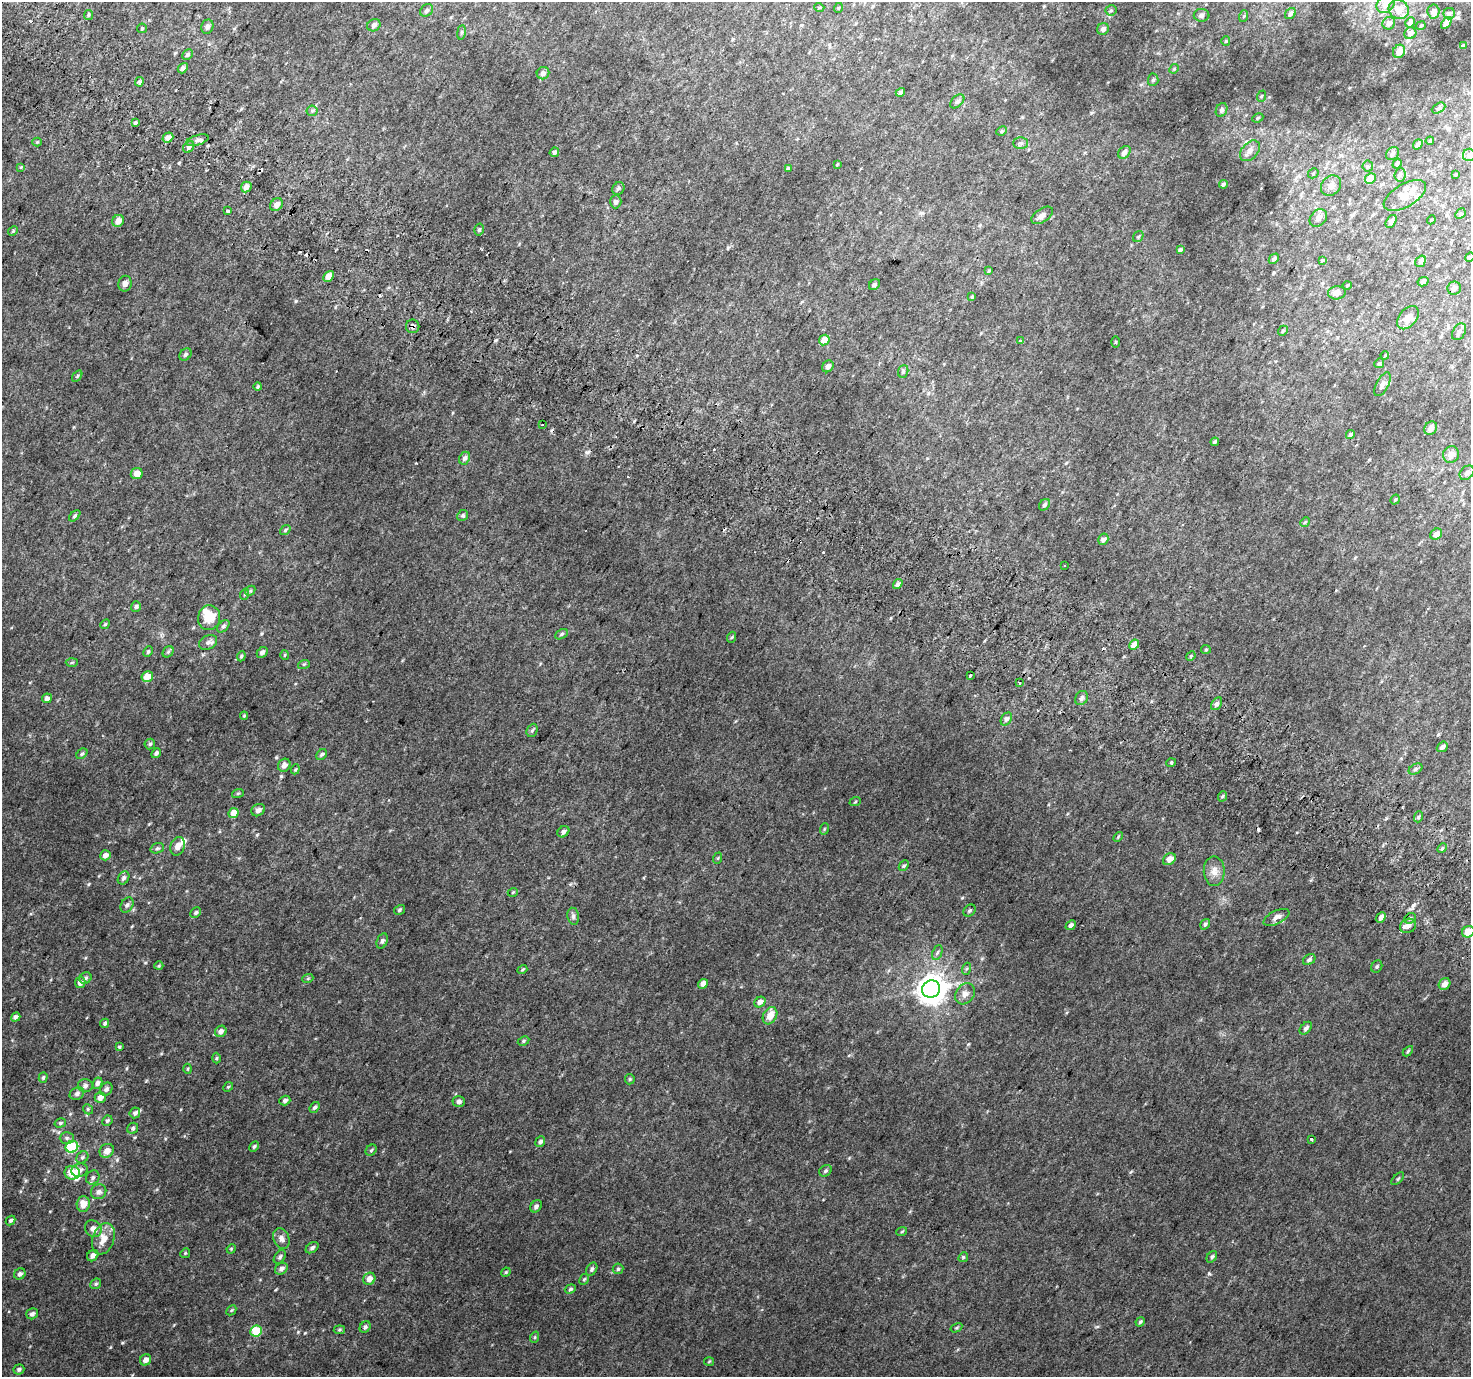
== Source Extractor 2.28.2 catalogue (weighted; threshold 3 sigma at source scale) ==
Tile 11 of 4 x 4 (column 3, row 3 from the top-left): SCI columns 2967-4435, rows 1670-3044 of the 5928 x 6022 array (HDU 1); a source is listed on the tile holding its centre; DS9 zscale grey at full resolution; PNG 1473 x 1379 px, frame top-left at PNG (2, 2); each listed source drawn as its Kron ellipse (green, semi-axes under 4 px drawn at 4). Shown black and unused: <1% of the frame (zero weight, under 2 of 3 exposures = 2% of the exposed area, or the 3 px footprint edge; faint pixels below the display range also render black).
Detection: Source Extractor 2.28.2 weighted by HDU 2 'WHT'; one run over the whole footprint, this tile lists its part. Background 0.0434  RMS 0.012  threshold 0.0548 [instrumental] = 3 sigma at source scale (4.5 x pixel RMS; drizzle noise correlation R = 1.50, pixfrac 1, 0.0396/0.0396 arcsec/px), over >= 5 px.
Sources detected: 306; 15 cosmic-ray / hot-pixel residue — neither listed nor drawn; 9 inside a brighter listed object's ellipse — not listed separately; the other 282 listed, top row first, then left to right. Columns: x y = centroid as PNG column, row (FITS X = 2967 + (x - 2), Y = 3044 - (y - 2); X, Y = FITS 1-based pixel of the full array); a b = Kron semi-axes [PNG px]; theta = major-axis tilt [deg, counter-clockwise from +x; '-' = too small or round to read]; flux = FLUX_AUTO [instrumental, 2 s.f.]
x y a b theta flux
1386 4 9 8 - 9.3
819 7 5 3 - 1
838 8 5 3 - 0.95
1399 9 10 9 - 8.9
427 10 7 5 46 3
1111 10 5 5 - 2
1433 11 7 6 - 5.1
1290 14 6 4 49 3.6
1449 14 6 5 - 2.3
89 15 5 4 - 1.8
1202 15 8 6 1 3.4
1244 16 6 3 71 1.5
1410 22 5 4 - 5.2
1389 23 6 6 - 4.2
1446 23 6 4 53 5.6
374 25 7 6 - 3.5
1421 26 5 3 - 1.2
207 27 7 6 - 3.1
142 28 5 4 - 1.4
1103 29 6 5 - 4.5
461 32 7 4 82 1.8
1410 33 6 5 - 6.1
1226 41 4 4 - 1.3
1464 46 3 3 - 2
1399 51 7 6 - 9.2
187 55 5 5 - 2.2
183 68 5 4 - 3.2
1174 69 5 4 - 1.3
543 73 6 6 - 4.6
1153 80 6 5 - 2
139 82 5 4 - 3.3
900 92 5 4 - 2.8
1262 96 6 3 69 1.3
957 101 8 5 44 2.8
1438 108 7 4 27 2.6
1222 110 7 5 67 3.3
312 111 6 5 - 2.1
1258 118 6 4 24 1.4
135 123 4 4 - 1.9
1002 131 5 4 - 1.8
168 137 6 4 39 7.2
197 140 11 5 16 4.1
1430 141 4 3 - 1.3
37 142 4 4 - 1.2
1020 143 7 5 -1 2.6
1418 144 6 4 52 3.2
189 147 6 5 - 3.4
1250 151 12 8 47 8.2
554 152 5 4 - 2.6
1124 152 7 5 47 6.1
1392 153 7 5 45 3
1469 155 6 6 - 3
837 164 3 2 - 1
1397 164 5 4 - 2.2
1368 166 5 5 - 1.7
21 167 3 3 - 2.3
788 168 4 3 - 2
1313 173 6 4 47 1.7
1456 174 4 4 - 1.3
1400 175 7 6 - 3
1370 179 6 5 - 22
1223 184 4 3 - 2.2
1331 186 11 9 46 7.1
246 187 5 5 - 6.5
618 189 7 6 - 2.6
1405 195 23 11 30 18
616 202 6 5 - 3.3
276 205 7 5 50 6.4
228 211 3 3 - 16
1460 214 6 4 46 1.7
1042 215 12 6 33 5.7
1318 218 10 7 46 4.9
1431 220 4 3 - 1.1
118 221 6 5 - 9.3
1391 221 7 4 58 4.2
479 230 6 4 74 1.7
13 231 5 4 - 1.4
1138 237 6 4 53 1.7
1180 250 4 3 - 2.1
1470 257 5 4 - 1.4
1274 259 6 4 48 2.3
1322 260 4 3 - 1.2
1421 261 6 5 - 3.1
989 271 4 3 - 1.2
328 276 6 4 47 10
1423 282 5 4 - 3.3
125 284 8 6 77 4.8
874 285 6 5 - 2.5
1347 285 4 3 - 1.1
1454 288 7 6 - 4.1
1337 293 9 6 7 5.4
972 297 3 3 - 1.5
1408 318 13 8 51 10
413 326 7 7 - 3.6
1283 331 5 4 - 1.6
1459 332 9 6 58 4.1
824 340 5 5 - 11
1020 341 3 3 - 10
1116 342 5 3 - 1.1
185 354 7 5 45 2.5
1385 355 4 3 - 1.1
1379 363 5 4 - 1.4
828 366 6 5 - 4
903 371 6 5 - 2.2
77 376 6 3 53 1.3
1382 384 13 6 62 4.3
258 387 4 3 - 1.6
542 425 2 2 - 1.1
1431 428 7 6 - 6.5
1350 435 4 3 - 2.4
1215 442 4 4 - 2
1451 455 8 8 - 8.7
465 458 7 5 64 3.8
137 473 6 5 - 8.5
1467 473 8 6 44 4.4
1395 500 5 4 - 1.4
1044 505 6 5 - 2.3
463 515 5 5 - 2.1
75 516 7 4 45 2
1305 522 5 4 - 1.4
285 530 6 4 39 1.9
1436 534 6 5 - 7.3
1103 539 6 5 - 3.5
1064 565 3 2 - 1.1
898 584 5 4 - 3.7
250 591 6 4 45 1.8
245 594 5 3 - 1.3
136 606 5 5 - 2.1
209 618 12 11 - 23
105 624 5 4 - 1.5
223 626 7 5 44 2.5
561 634 7 4 29 2.2
732 637 5 3 - 1.3
208 642 9 6 29 4.2
1134 645 5 4 - 8.9
1206 649 5 4 - 1.3
148 652 6 4 63 1.8
168 652 6 5 - 2
262 652 6 4 44 3.4
285 655 5 3 - 1.2
241 656 5 4 - 1.5
1191 656 5 4 - 1.3
72 663 6 4 2 1.5
304 664 6 4 18 1.5
970 675 3 3 - 12
147 677 6 5 - 16
1019 683 4 3 - 4.5
47 698 5 4 - 4
1081 698 7 6 - 3.5
1217 704 7 4 58 3.1
244 716 4 4 - 1.2
1006 719 7 5 56 3.1
532 730 7 5 66 2.1
150 744 5 5 - 1.9
1442 747 6 4 40 3.5
156 753 5 4 - 3.2
82 754 6 4 47 2.1
322 754 6 4 44 2.2
1171 763 5 3 - 1.2
284 765 7 6 - 5.7
295 769 5 4 - 1.4
1416 769 7 5 28 2.3
238 793 6 3 19 1.4
1223 796 5 3 - 1.5
855 802 6 3 19 1.3
258 810 7 5 30 4.3
234 813 5 4 - 12
1418 817 5 3 - 1.5
824 829 6 3 71 1.3
563 832 6 5 - 3.9
1118 837 5 3 - 1.3
177 846 9 7 70 7.3
157 848 7 5 19 2.2
1442 848 5 4 - 1.6
105 855 5 5 - 5.9
718 858 6 3 70 1.2
1169 859 7 5 35 8.2
904 866 6 4 47 1.8
1214 871 15 10 -89 9.4
124 878 7 5 58 3.3
513 892 5 3 - 1
127 905 8 6 59 3.2
399 910 6 4 34 1.9
969 911 7 5 44 2.3
196 912 6 4 46 2.1
573 916 8 5 -80 3.4
1276 917 14 6 26 6.4
1381 917 6 4 47 5.2
1410 918 6 5 - 2.5
1205 924 6 4 56 2.2
1071 925 5 4 - 3.3
1408 926 8 7 - 4.4
1468 932 6 5 - 12
382 941 8 5 68 2.7
937 952 8 4 69 2.5
1309 960 6 5 - 2.7
159 966 4 4 - 1.3
1377 966 6 5 - 2
522 969 5 4 - 1.5
966 969 6 4 70 1.6
85 978 6 5 - 2.9
308 978 6 3 20 1.2
80 983 5 5 - 5.1
703 984 5 4 - 6.8
1444 984 6 5 - 7.1
931 989 9 8 - 1500
965 994 11 9 52 7
760 1002 6 5 - 5.8
770 1016 9 6 61 12
16 1017 5 4 - 3.5
105 1023 5 4 - 2.3
1306 1028 7 5 48 3.1
221 1031 6 5 - 5.5
523 1041 6 4 28 1.7
119 1047 4 3 - 1.4
1408 1051 6 3 46 1.5
216 1058 5 3 - 1.2
188 1069 5 3 - 1.1
43 1078 5 4 - 1.9
630 1079 5 5 - 1.4
97 1083 6 4 64 3.5
85 1086 7 6 - 3.5
228 1087 5 4 - 1.3
106 1089 7 5 48 3.5
77 1094 7 6 - 4.1
100 1098 5 5 - 6.6
285 1100 5 4 - 3.6
459 1102 6 5 - 3.4
315 1107 6 4 52 2.7
88 1109 5 4 - 1.8
135 1113 5 5 - 2.4
107 1121 5 5 - 2.2
60 1123 6 4 16 2
133 1128 6 5 - 2.5
67 1138 7 6 - 3.2
1311 1139 3 3 - 2.7
540 1142 5 4 - 3
254 1146 6 4 62 1.8
72 1147 6 6 - 79
371 1150 6 5 - 1.7
107 1151 8 6 39 8.7
82 1157 6 5 - 2.3
80 1170 8 6 17 5.3
825 1171 7 5 34 2.5
72 1173 7 7 - 25
93 1177 7 6 - 3.2
1398 1179 8 3 45 1.4
99 1192 8 7 - 5.1
83 1204 8 6 86 12
536 1206 7 5 49 3.2
11 1220 5 4 - 2.3
93 1229 9 8 - 8.1
902 1231 5 3 - 1.2
281 1238 10 7 -66 5.5
103 1239 16 10 70 15
312 1248 7 5 33 3
231 1249 5 4 - 1.1
185 1253 5 4 - 1.4
93 1256 6 5 - 5
280 1257 7 5 55 2.4
963 1257 5 4 - 1.6
1212 1257 6 4 52 2.1
281 1269 7 5 36 4.9
592 1269 7 5 57 2.8
618 1269 5 5 - 2.2
506 1272 5 4 - 1.3
20 1274 6 5 - 3.2
369 1279 6 5 - 7.7
584 1279 6 4 65 1.7
96 1284 6 5 - 2
570 1289 6 4 19 2
231 1310 5 3 - 1.2
32 1314 6 5 - 3.7
1140 1322 5 4 - 1.9
365 1327 6 5 - 2.7
956 1328 6 4 31 1.4
339 1330 6 4 7 1.5
256 1331 6 5 - 41
535 1337 6 3 72 1.4
146 1360 6 5 - 6.3
709 1361 5 3 - 1.1
19 1369 5 5 - 2.6
Overlapping masked pixels (flux is a lower limit): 2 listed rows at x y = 413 326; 1408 926
Isophote crosses this tile's border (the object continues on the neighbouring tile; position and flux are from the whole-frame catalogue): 3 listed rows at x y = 1386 4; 1470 257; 1468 932
Unlisted compact peaks at least as high as the median listed source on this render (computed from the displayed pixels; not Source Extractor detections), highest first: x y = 1209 1274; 88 884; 276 757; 305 1333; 257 835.